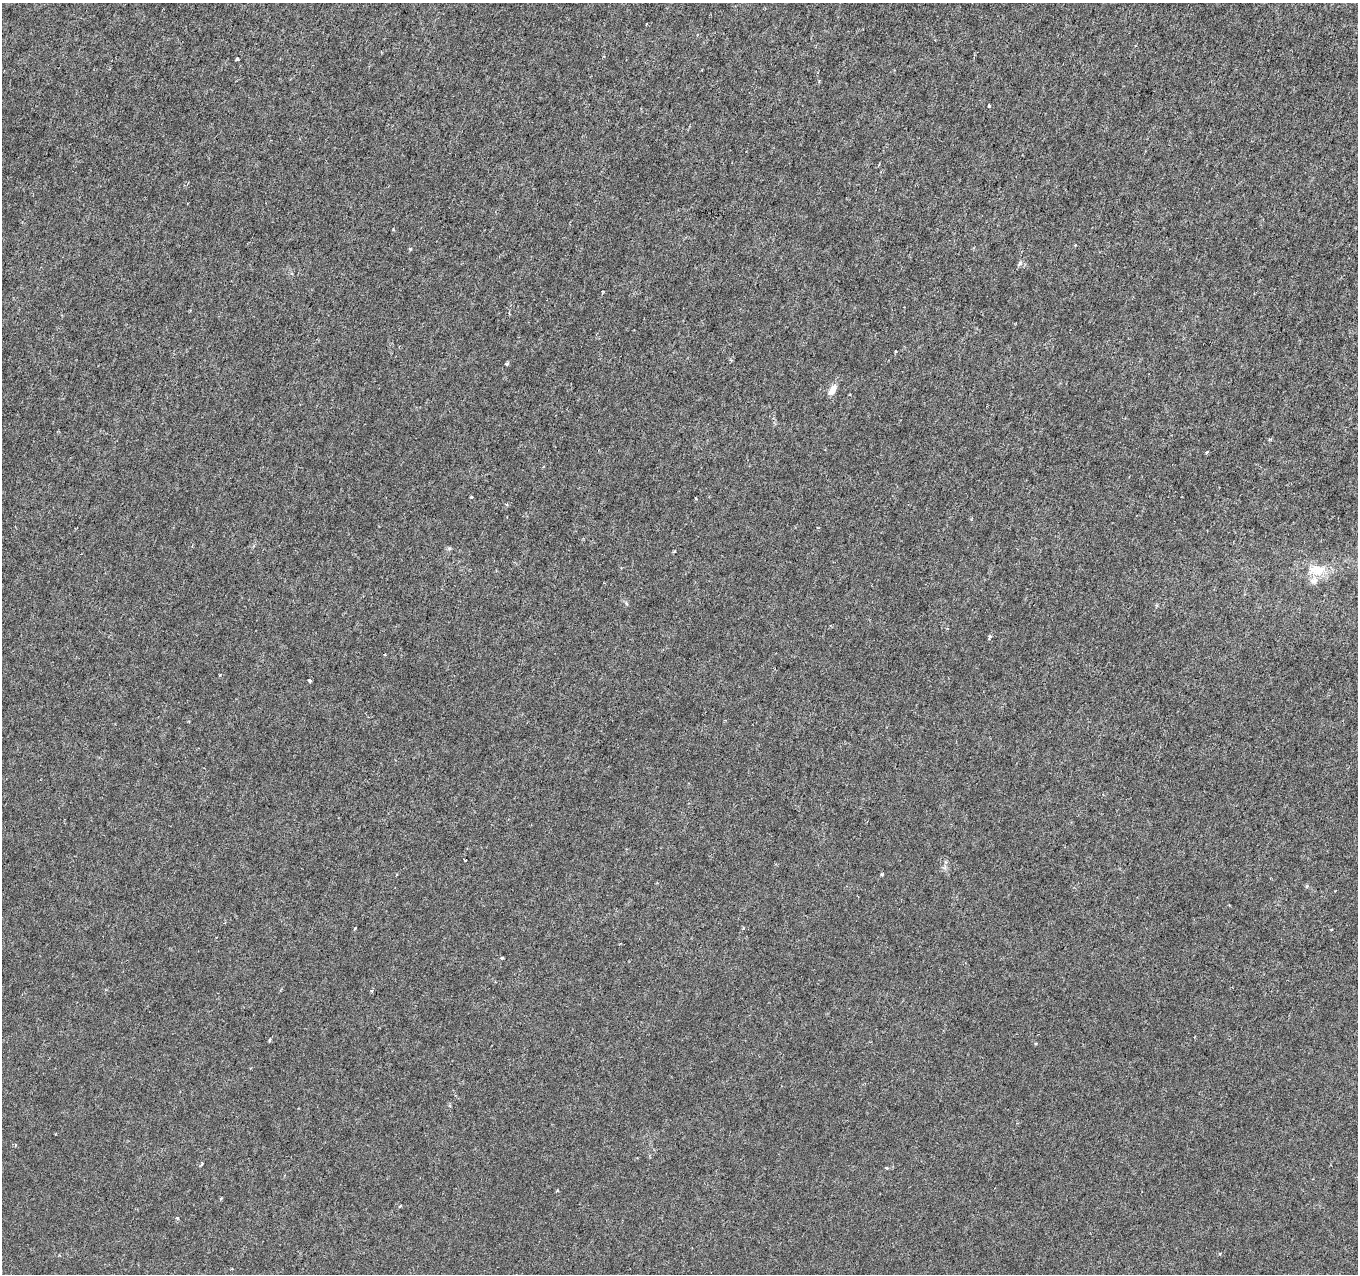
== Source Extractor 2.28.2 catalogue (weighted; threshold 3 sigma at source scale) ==
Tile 10 of 4 x 4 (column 2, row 3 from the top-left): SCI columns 1357-2712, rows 1488-2759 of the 5432 x 5583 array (HDU 1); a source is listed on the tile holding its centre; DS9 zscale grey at full resolution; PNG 1360 x 1276 px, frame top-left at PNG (2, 3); no overlay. Shown black and unused: <1% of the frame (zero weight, under 3 of 6 exposures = <1% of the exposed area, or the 3 px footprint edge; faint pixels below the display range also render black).
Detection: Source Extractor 2.28.2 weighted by HDU 2 'WHT'; one run over the whole footprint, this tile lists its part. Background -1.38e-05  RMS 0.0013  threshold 0.00512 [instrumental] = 3 sigma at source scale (4.09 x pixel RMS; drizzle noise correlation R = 1.36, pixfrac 0.8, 0.0396/0.0396 arcsec/px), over >= 5 px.
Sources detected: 24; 1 inside a brighter listed object's ellipse — not listed separately; the other 23 listed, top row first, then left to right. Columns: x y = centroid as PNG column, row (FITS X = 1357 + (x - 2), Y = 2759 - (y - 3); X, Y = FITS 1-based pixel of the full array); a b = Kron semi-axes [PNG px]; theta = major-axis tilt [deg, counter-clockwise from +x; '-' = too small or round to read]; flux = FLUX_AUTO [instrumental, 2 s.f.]
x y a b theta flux
237 59 3 3 - 0.19
989 106 3 3 - 0.44
410 249 3 3 - 0.19
1020 263 6 5 - 0.24
895 351 3 3 - 0.14
506 364 3 3 - 0.57
832 390 12 6 60 1.1
1269 439 5 3 - 0.13
1206 452 4 3 - 0.14
1316 568 26 12 26 2.1
989 637 6 4 68 0.24
310 681 4 3 - 0.28
465 860 3 2 - 0.099
882 874 4 3 - 0.13
355 928 4 3 - 0.099
502 958 4 3 - 0.14
371 991 4 4 - 0.15
269 1040 5 3 - 0.12
201 1164 5 3 - 0.14
886 1168 4 3 - 0.14
400 1206 3 3 - 0.2
177 1218 4 4 - 0.13
1220 1254 4 4 - 0.12
Unlisted compact peaks at least as high as the median listed source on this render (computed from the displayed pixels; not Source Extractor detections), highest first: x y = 471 497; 220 675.